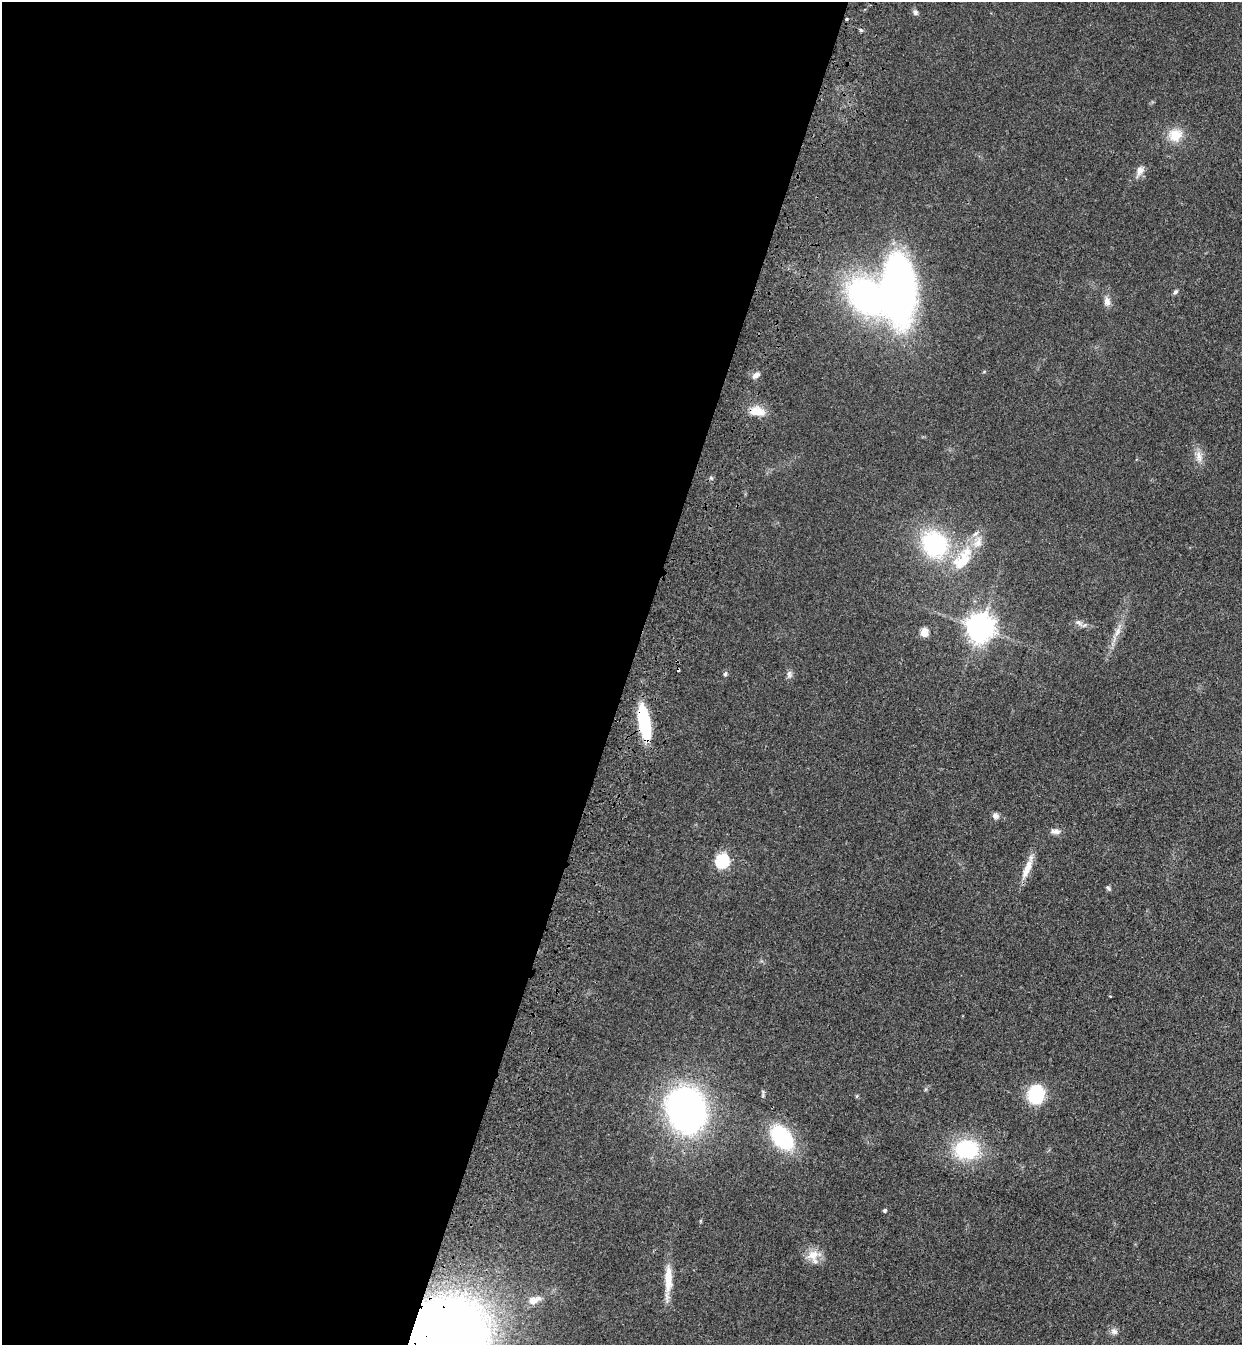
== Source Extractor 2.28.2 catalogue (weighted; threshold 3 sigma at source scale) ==
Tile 5 of 4 x 4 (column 1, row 2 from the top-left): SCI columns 245-1484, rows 2730-4072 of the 5574 x 5458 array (HDU 1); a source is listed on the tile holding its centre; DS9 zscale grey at full resolution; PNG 1244 x 1347 px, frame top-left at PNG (2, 2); no overlay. Shown black and unused: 51% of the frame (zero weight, under 3 of 4 exposures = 6% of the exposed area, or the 3 px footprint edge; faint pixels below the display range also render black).
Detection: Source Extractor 2.28.2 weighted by HDU 2 'WHT'; one run over the whole footprint, this tile lists its part. Background 0.0826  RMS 0.0066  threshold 0.0298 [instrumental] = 3 sigma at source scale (4.5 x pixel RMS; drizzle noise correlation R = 1.50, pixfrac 1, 0.05/0.05 arcsec/px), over >= 5 px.
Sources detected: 40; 1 inside a brighter object's white glare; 1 cosmic-ray / hot-pixel residue — not listed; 1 inside a brighter listed object's ellipse — not listed separately; the other 37 listed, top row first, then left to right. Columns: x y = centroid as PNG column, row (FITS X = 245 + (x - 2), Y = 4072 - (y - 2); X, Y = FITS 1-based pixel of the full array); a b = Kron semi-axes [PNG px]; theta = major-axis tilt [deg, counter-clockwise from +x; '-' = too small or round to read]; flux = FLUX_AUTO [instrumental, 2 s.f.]
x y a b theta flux
915 12 8 6 -64 1.7
846 19 3 3 - 0.77
861 30 5 4 - 1.1
1175 135 19 17 24 12
1140 170 11 8 64 4.3
900 288 58 25 -88 340
1175 292 7 5 35 1.4
1107 301 12 8 -80 3.6
756 375 9 6 28 3.1
757 411 20 10 -8 9.4
1199 456 17 7 -78 5
935 544 22 20 -58 80
963 559 39 20 53 30
1078 622 9 6 -15 2.2
980 627 9 8 - 820
1118 631 16 6 66 4.7
924 632 8 7 - 8
725 674 6 5 - 1.3
789 674 10 6 -89 2.2
644 722 29 9 -80 56
996 816 8 7 - 2.5
1057 831 11 8 -1 3.1
722 861 6 6 - 93
1027 869 30 8 67 9
1108 888 7 5 -53 1.3
1110 996 3 3 - 0.6
1036 1094 16 13 85 37
857 1096 6 3 71 0.66
686 1110 33 28 -68 280
782 1137 25 16 -50 55
967 1149 29 24 2 43
885 1210 4 4 - 1.4
813 1255 17 14 35 8.7
668 1278 36 9 89 14
534 1300 18 8 21 6.7
1114 1331 9 7 -39 2.5
445 1338 55 48 30 930
Overlapping masked pixels (flux is a lower limit): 2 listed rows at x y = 644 722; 445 1338
Isophote crosses this tile's border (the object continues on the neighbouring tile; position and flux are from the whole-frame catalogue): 1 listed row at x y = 445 1338